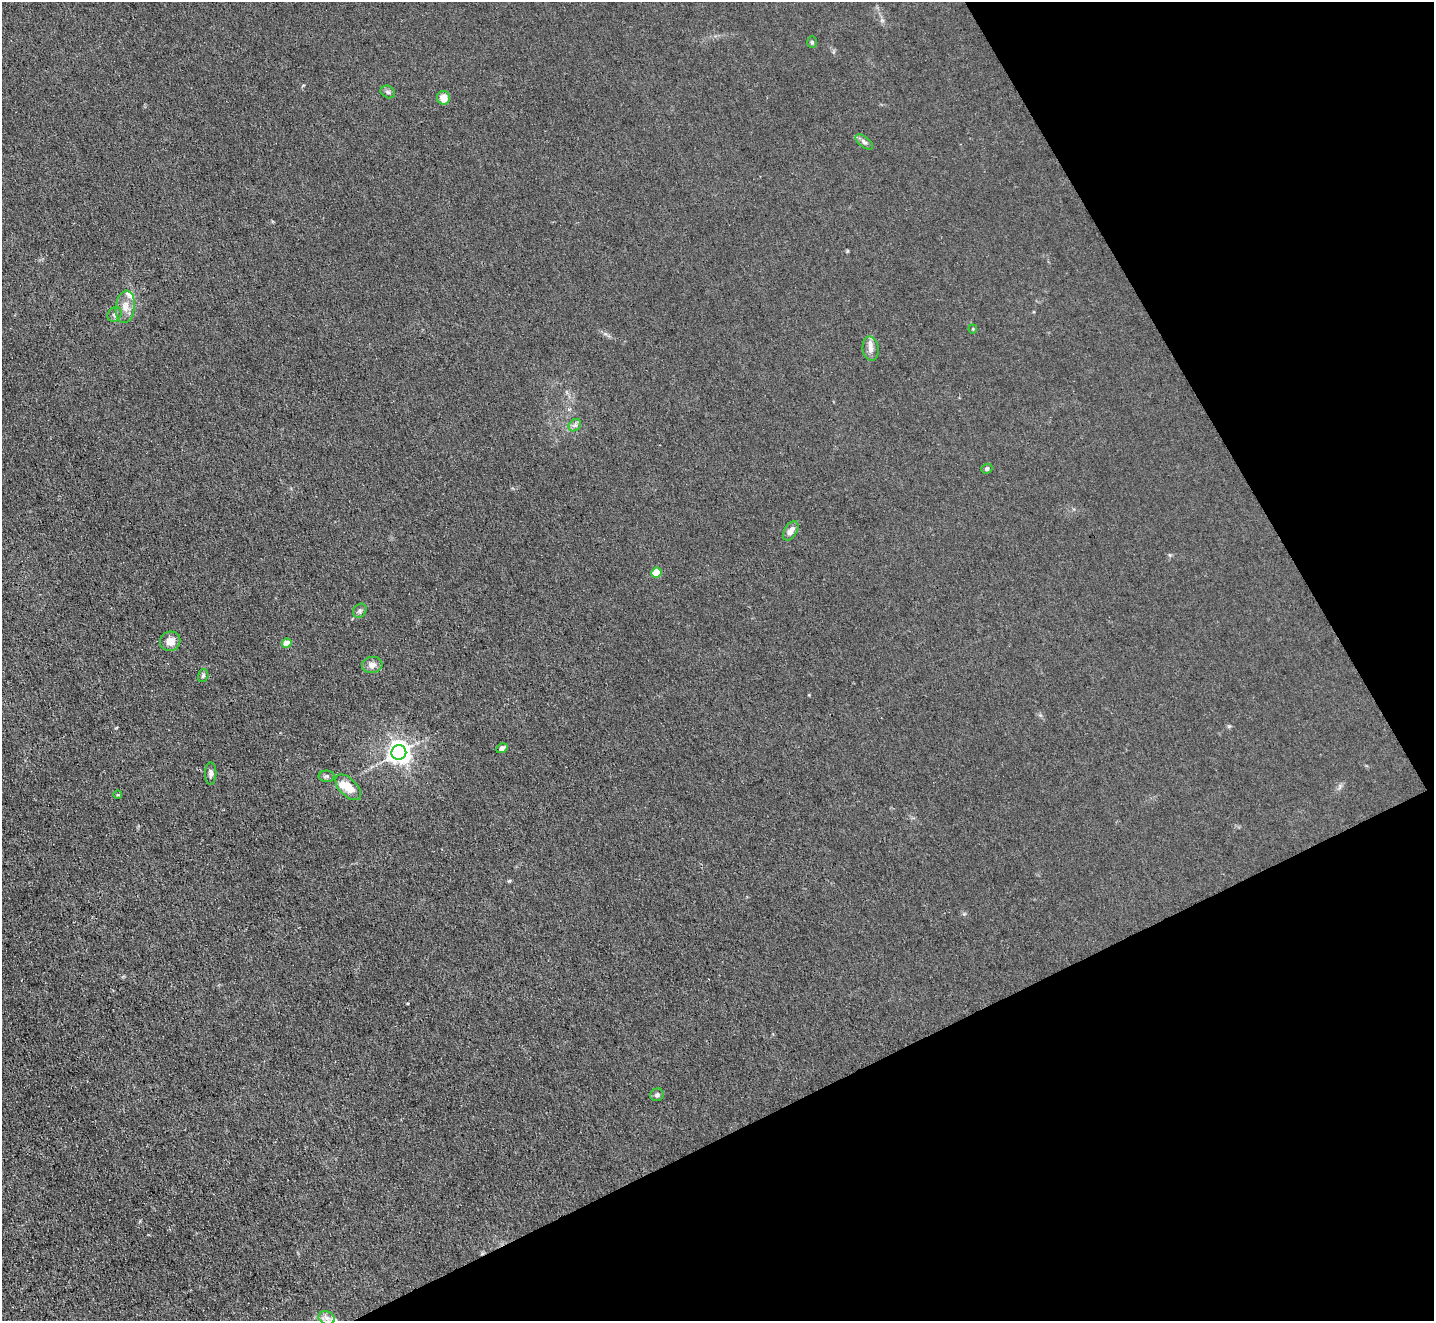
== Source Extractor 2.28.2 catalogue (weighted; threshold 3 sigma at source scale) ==
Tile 12 of 4 x 4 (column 4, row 3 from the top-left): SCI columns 4298-5729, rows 1472-2790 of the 5729 x 5718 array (HDU 1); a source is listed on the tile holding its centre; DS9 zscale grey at full resolution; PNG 1436 x 1323 px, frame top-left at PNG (2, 2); each listed source drawn as its Kron ellipse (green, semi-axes under 4 px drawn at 4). Shown black and unused: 25% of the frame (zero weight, under 3 of 4 exposures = <1% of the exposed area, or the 3 px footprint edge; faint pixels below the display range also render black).
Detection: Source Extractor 2.28.2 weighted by HDU 2 'WHT'; one run over the whole footprint, this tile lists its part. Background 0.0461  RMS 0.007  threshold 0.0315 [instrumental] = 3 sigma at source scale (4.5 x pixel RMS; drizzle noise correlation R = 1.50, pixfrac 1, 0.05/0.05 arcsec/px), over >= 5 px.
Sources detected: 29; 1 inside a brighter object's white glare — neither listed nor drawn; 3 inside a brighter listed object's ellipse — not listed separately; the other 25 listed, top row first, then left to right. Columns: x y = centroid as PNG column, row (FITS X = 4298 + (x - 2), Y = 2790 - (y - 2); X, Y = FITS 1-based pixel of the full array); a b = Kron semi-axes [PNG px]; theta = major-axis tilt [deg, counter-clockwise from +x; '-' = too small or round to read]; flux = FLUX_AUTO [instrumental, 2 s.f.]
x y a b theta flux
812 42 6 5 - 1
388 92 7 6 - 1.7
444 98 7 6 - 7.1
864 142 10 5 -38 2
125 307 16 9 83 6.9
115 315 8 6 48 2.1
973 329 4 4 - 0.69
871 349 12 8 -82 3.9
575 425 7 5 44 1.9
987 469 5 5 - 1.7
791 531 10 6 58 4.4
656 572 5 5 - 16
360 611 7 6 - 1.9
170 641 10 9 - 6.3
287 643 5 4 - 12
372 665 10 8 7 4.3
203 676 7 5 73 1.3
502 748 6 4 28 2.4
399 752 7 7 - 500
211 774 11 5 90 2.3
327 776 8 5 0 1.4
348 787 16 8 -45 10
118 795 4 3 - 0.55
657 1095 7 6 - 1.8
327 1318 8 6 -21 2.8